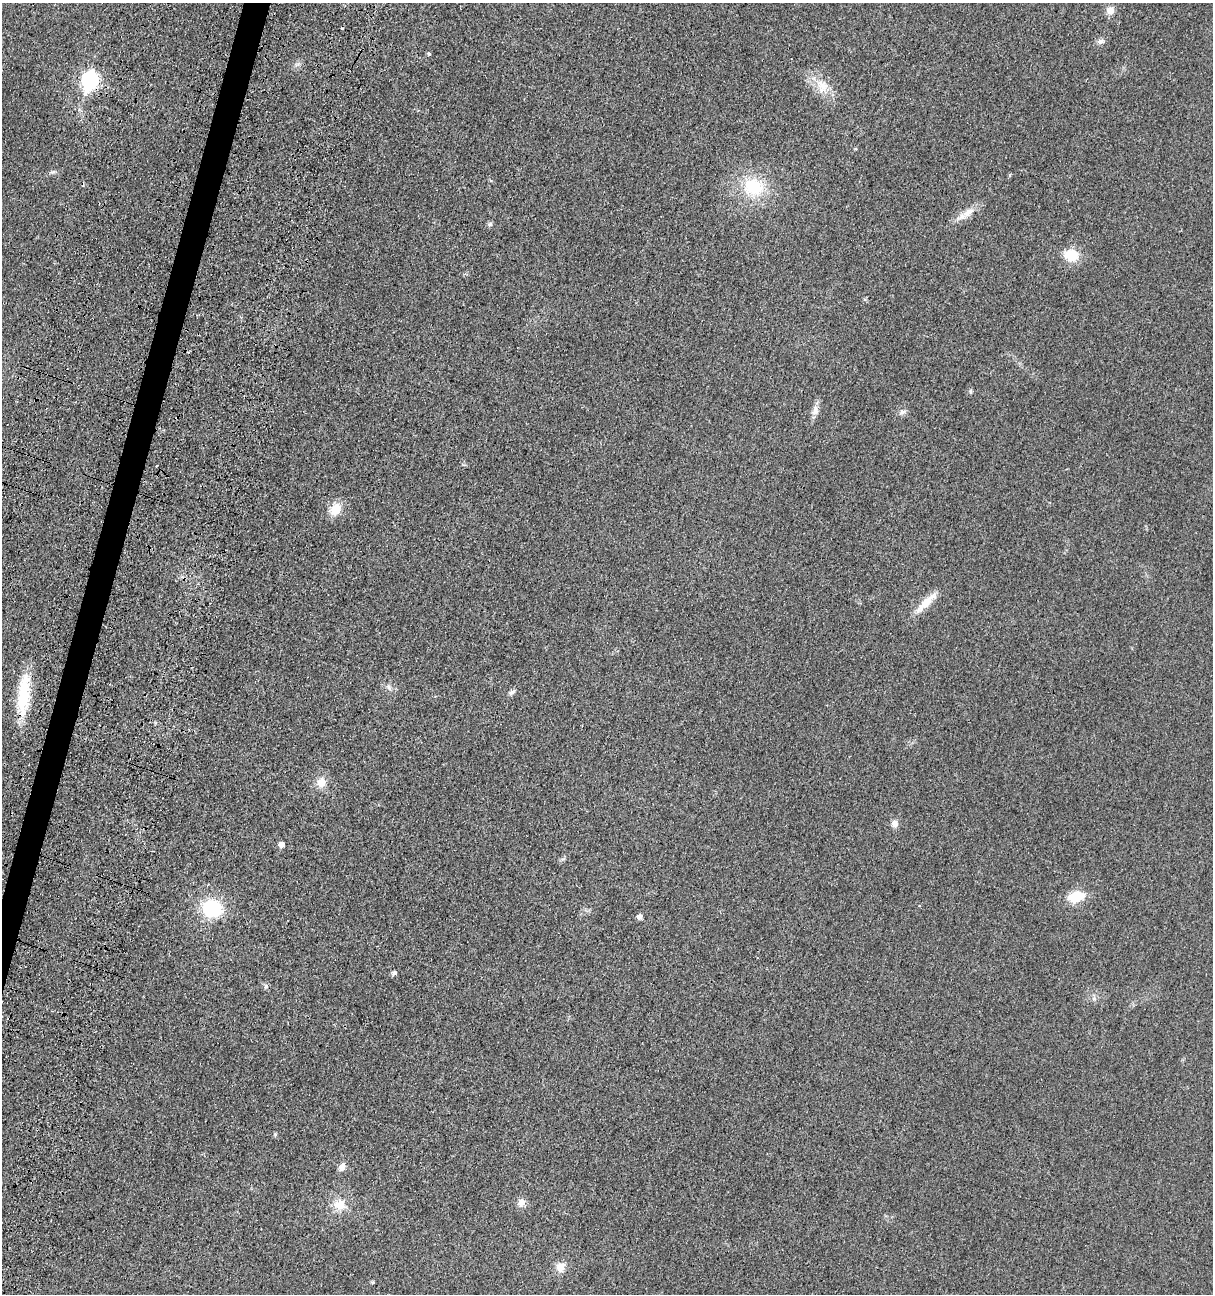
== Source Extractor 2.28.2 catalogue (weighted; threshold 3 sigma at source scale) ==
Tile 7 of 4 x 4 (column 3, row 2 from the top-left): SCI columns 2846-4056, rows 2761-4052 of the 5538 x 5518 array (HDU 1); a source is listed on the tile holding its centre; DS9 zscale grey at full resolution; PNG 1215 x 1296 px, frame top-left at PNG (2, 3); no overlay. Shown black and unused: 2% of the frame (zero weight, under 3 of 4 exposures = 11% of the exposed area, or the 3 px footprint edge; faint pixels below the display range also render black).
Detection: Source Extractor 2.28.2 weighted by HDU 2 'WHT'; one run over the whole footprint, this tile lists its part. Background 0.0292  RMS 0.0053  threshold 0.024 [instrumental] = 3 sigma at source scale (4.5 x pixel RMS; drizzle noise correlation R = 1.50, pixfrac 1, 0.05/0.05 arcsec/px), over >= 5 px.
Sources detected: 32; all 32 listed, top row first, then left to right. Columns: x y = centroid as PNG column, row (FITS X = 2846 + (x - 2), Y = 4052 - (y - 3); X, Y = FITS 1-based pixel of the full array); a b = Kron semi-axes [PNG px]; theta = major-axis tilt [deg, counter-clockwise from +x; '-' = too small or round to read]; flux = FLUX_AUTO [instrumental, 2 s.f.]
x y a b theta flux
1110 10 10 9 - 3.7
342 29 3 2 - 0.86
1101 41 10 7 11 2
429 54 5 4 - 0.71
89 81 9 7 74 140
822 85 20 15 -55 9.1
753 187 26 22 -13 24
968 212 18 9 35 5.4
489 224 6 5 - 0.98
1071 255 16 13 -7 11
971 391 6 4 90 0.72
815 411 15 8 83 3.2
901 413 7 5 42 1.2
156 465 3 3 - 1
335 509 14 10 59 8.6
926 603 39 9 45 8.5
512 692 9 5 30 1.3
23 694 51 13 85 24
321 782 11 10 - 5.6
895 824 9 7 -81 2.9
281 845 5 5 - 3.4
1076 897 14 8 13 18
212 909 18 15 -15 31
639 917 6 5 - 2.2
394 973 5 5 - 1.5
266 986 7 5 -48 1.2
275 1135 5 4 - 0.75
342 1167 8 7 - 3.3
521 1203 10 9 - 3.2
340 1204 17 14 -6 7.8
560 1267 12 11 - 4.7
372 1282 5 4 - 0.64
Overlapping masked pixels (flux is a lower limit): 2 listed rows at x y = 89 81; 23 694
Unlisted compact peaks at least as high as the median listed source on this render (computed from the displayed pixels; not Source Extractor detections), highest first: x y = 53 172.